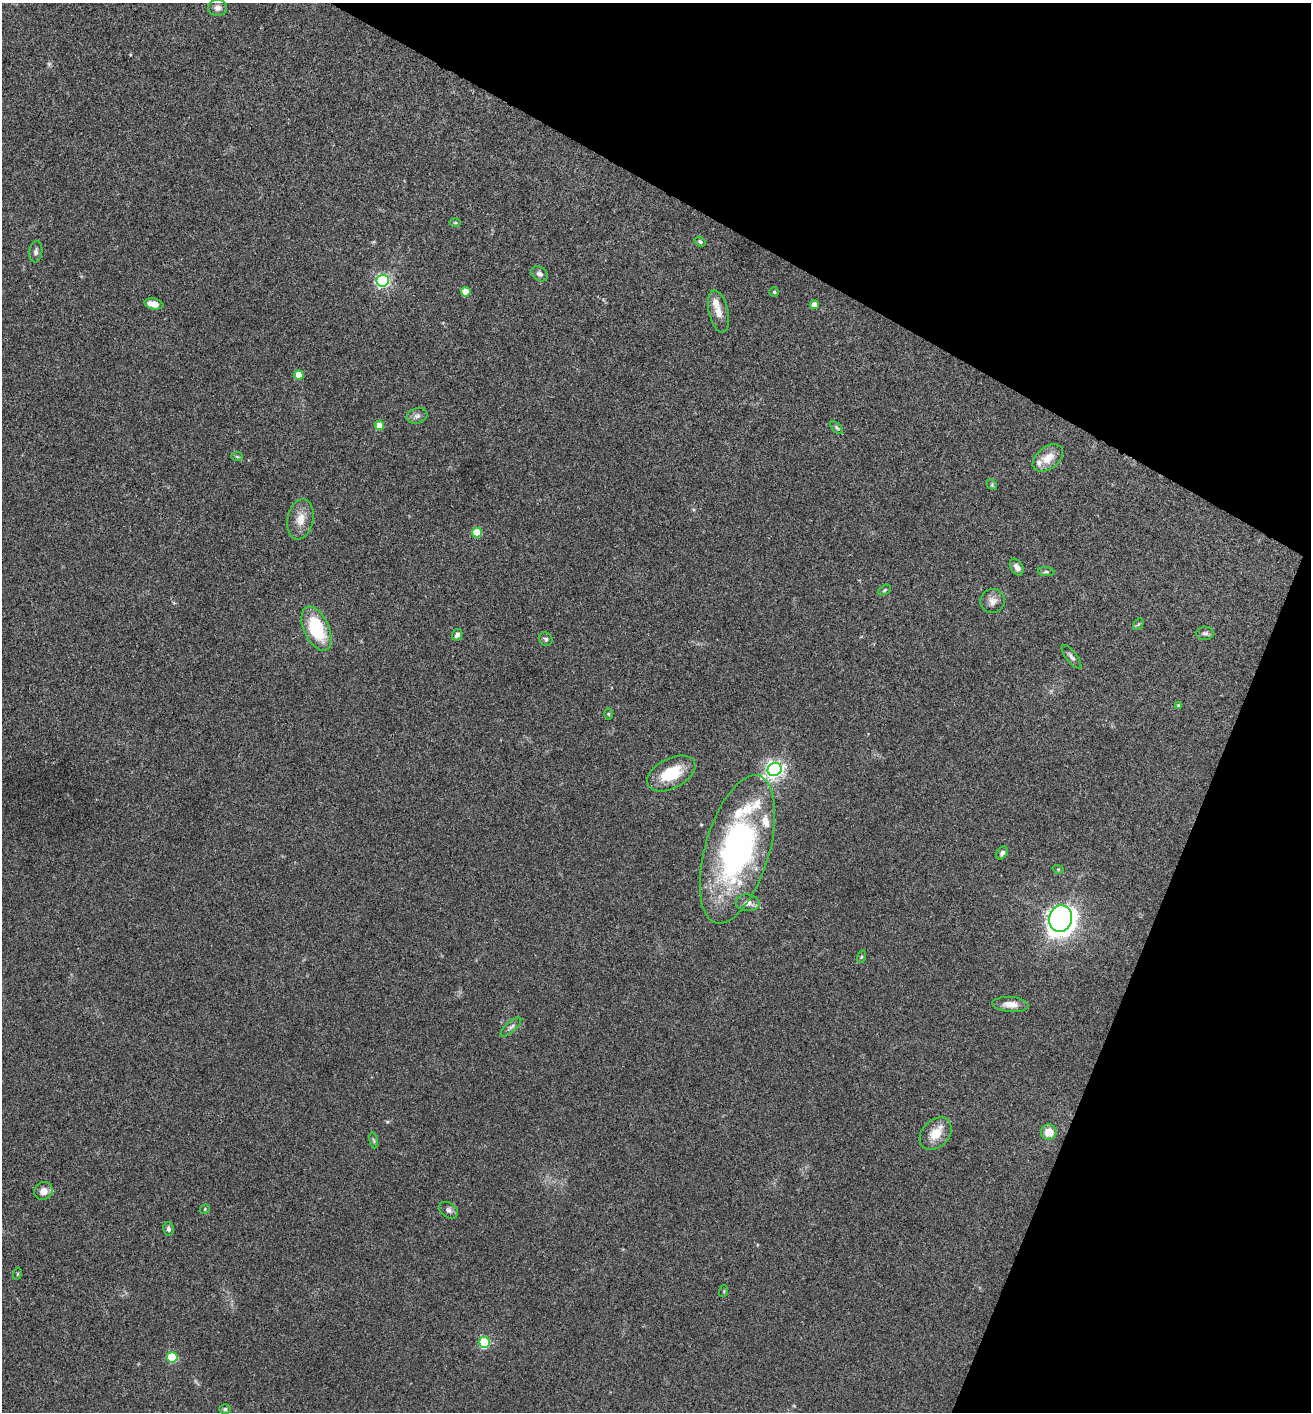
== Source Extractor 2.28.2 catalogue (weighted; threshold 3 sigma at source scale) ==
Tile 8 of 4 x 4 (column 4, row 2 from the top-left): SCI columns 4075-5383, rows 2825-4234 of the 5660 x 5650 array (HDU 1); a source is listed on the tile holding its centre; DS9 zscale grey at full resolution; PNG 1313 x 1414 px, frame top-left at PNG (2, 3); each listed source drawn as its Kron ellipse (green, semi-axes under 4 px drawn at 4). Shown black and unused: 23% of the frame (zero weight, under 3 of 4 exposures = <1% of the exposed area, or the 3 px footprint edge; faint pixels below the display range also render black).
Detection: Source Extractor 2.28.2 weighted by HDU 2 'WHT'; one run over the whole footprint, this tile lists its part. Background 0.0661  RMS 0.0053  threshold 0.0238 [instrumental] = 3 sigma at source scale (4.5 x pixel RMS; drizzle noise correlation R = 1.50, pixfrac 1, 0.05/0.05 arcsec/px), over >= 5 px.
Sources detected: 60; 1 too faint to see at this stretch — neither listed nor drawn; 5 inside a brighter listed object's ellipse — not listed separately; the other 54 listed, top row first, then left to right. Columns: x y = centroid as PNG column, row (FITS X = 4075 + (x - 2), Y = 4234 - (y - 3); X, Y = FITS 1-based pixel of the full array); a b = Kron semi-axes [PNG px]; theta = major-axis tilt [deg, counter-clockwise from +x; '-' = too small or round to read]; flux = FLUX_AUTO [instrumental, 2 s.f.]
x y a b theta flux
218 8 9 8 - 2.4
455 223 5 3 - 0.56
700 242 6 4 -38 0.92
36 252 11 6 82 1.7
539 274 9 6 -37 1.8
383 281 6 6 - 110
466 292 5 4 - 11
774 292 4 4 - 0.72
154 304 9 5 -10 4.9
814 305 4 4 - 5.6
718 312 21 10 -77 5.4
299 375 5 4 - 8.6
417 416 10 7 16 2.1
379 425 4 4 - 8.7
837 428 8 4 -45 0.98
237 457 6 4 -2 0.63
1048 458 17 11 38 7.7
992 485 6 4 -47 0.67
300 519 20 13 79 6.8
477 532 5 5 - 18
1017 567 9 6 -60 2.4
1046 572 8 4 -5 0.93
885 590 7 4 28 0.81
992 601 12 12 - 3.6
1138 624 6 4 58 0.79
316 629 23 12 -66 29
1205 633 9 6 -1 1.6
457 635 6 5 - 1.6
546 639 7 6 - 1.2
1071 657 14 5 -52 1.9
1179 706 4 3 - 1.1
608 714 6 4 -88 0.56
775 769 7 6 - 240
671 773 26 15 27 18
737 849 76 32 74 150
1002 853 7 5 53 1.6
1058 869 5 3 - 0.54
748 903 12 8 -6 4
1061 918 13 11 75 350
861 957 6 4 71 0.7
1010 1004 18 7 -4 5
511 1027 13 5 42 1.7
1049 1132 8 7 - 7.8
936 1134 18 13 46 8.8
374 1140 8 4 -80 0.88
43 1191 9 8 - 4.4
205 1209 5 4 - 0.5
449 1210 10 7 -34 1.9
168 1229 7 5 -79 1.4
17 1274 6 3 71 0.53
724 1291 6 3 73 0.56
484 1342 5 5 - 45
172 1357 5 5 - 35
225 1409 5 4 - 0.86